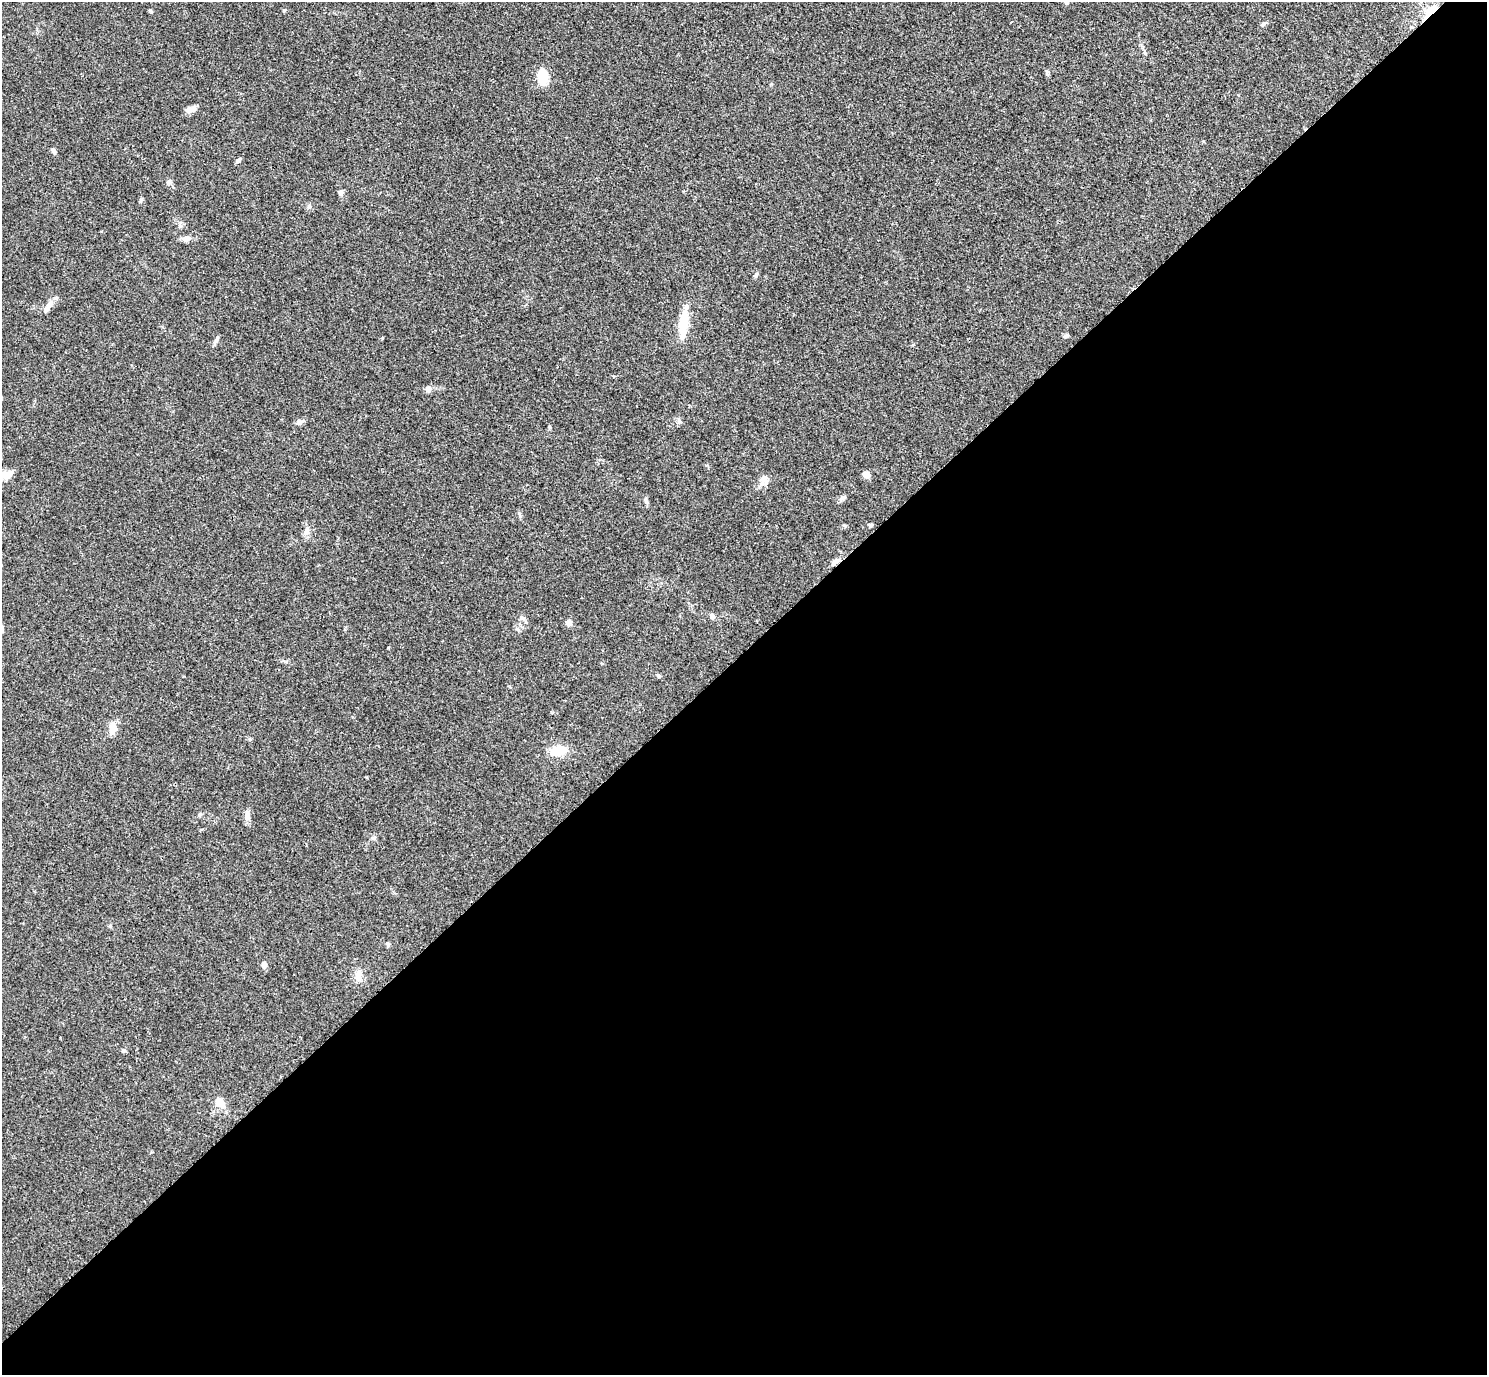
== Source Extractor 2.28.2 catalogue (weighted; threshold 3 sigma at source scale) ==
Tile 15 of 4 x 4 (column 3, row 4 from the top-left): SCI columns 3015-4499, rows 198-1570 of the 6029 x 6028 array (HDU 1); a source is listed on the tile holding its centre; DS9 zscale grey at full resolution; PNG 1489 x 1377 px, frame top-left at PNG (2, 2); no overlay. Shown black and unused: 53% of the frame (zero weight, under 3 of 4 exposures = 5% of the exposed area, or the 3 px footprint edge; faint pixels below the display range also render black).
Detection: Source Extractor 2.28.2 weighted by HDU 2 'WHT'; one run over the whole footprint, this tile lists its part. Background 0.0522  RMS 0.0045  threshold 0.0202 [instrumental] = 3 sigma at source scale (4.5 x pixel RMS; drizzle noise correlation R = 1.50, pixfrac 1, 0.05/0.05 arcsec/px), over >= 5 px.
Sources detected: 41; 1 inside a brighter object's white glare — not listed; the other 40 listed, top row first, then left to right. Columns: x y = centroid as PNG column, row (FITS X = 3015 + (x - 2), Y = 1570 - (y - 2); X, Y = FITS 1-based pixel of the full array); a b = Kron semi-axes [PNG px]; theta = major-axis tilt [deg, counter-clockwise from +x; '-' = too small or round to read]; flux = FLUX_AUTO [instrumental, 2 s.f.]
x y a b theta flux
1066 2 5 4 - 1.4
1428 14 20 8 57 6.7
1263 24 7 5 37 0.84
1411 27 4 4 - 0.44
543 77 14 10 -87 11
191 109 13 7 17 2.7
54 151 9 5 -70 1
238 161 7 4 38 0.96
169 182 6 5 - 0.88
341 193 7 5 79 1.3
186 239 10 7 29 1.8
756 275 7 4 54 0.8
48 307 18 7 56 3.6
683 325 36 10 83 11
1066 336 7 5 27 0.89
217 339 9 5 59 1.1
428 389 5 4 - 3.8
300 422 8 7 - 1.4
7 475 15 9 10 4.1
866 475 6 5 - 3.9
764 479 12 10 69 3.2
843 497 7 4 2 0.86
646 500 10 3 -69 0.88
870 525 6 4 -16 0.79
306 532 11 7 77 2.2
835 562 13 6 32 1.9
522 617 6 5 - 1
712 617 7 5 -57 1.6
569 623 4 4 - 5
659 676 6 5 - 0.83
112 729 16 9 84 4.5
558 751 17 11 2 8
200 814 5 5 - 0.74
247 815 12 7 -83 2.5
374 838 6 4 72 0.74
388 944 5 5 - 0.69
264 965 7 6 - 1.9
358 975 15 8 85 3.2
123 1050 7 4 -32 0.66
220 1102 13 8 -53 5.5
Overlapping masked pixels (flux is a lower limit): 2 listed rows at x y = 1428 14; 835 562
Isophote crosses this tile's border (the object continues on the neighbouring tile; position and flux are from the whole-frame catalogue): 2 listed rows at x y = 1066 2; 7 475
Unlisted compact peaks at least as high as the median listed source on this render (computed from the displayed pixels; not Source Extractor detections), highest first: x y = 284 10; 388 648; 150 10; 679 421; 141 199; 520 516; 382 338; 844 525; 771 84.